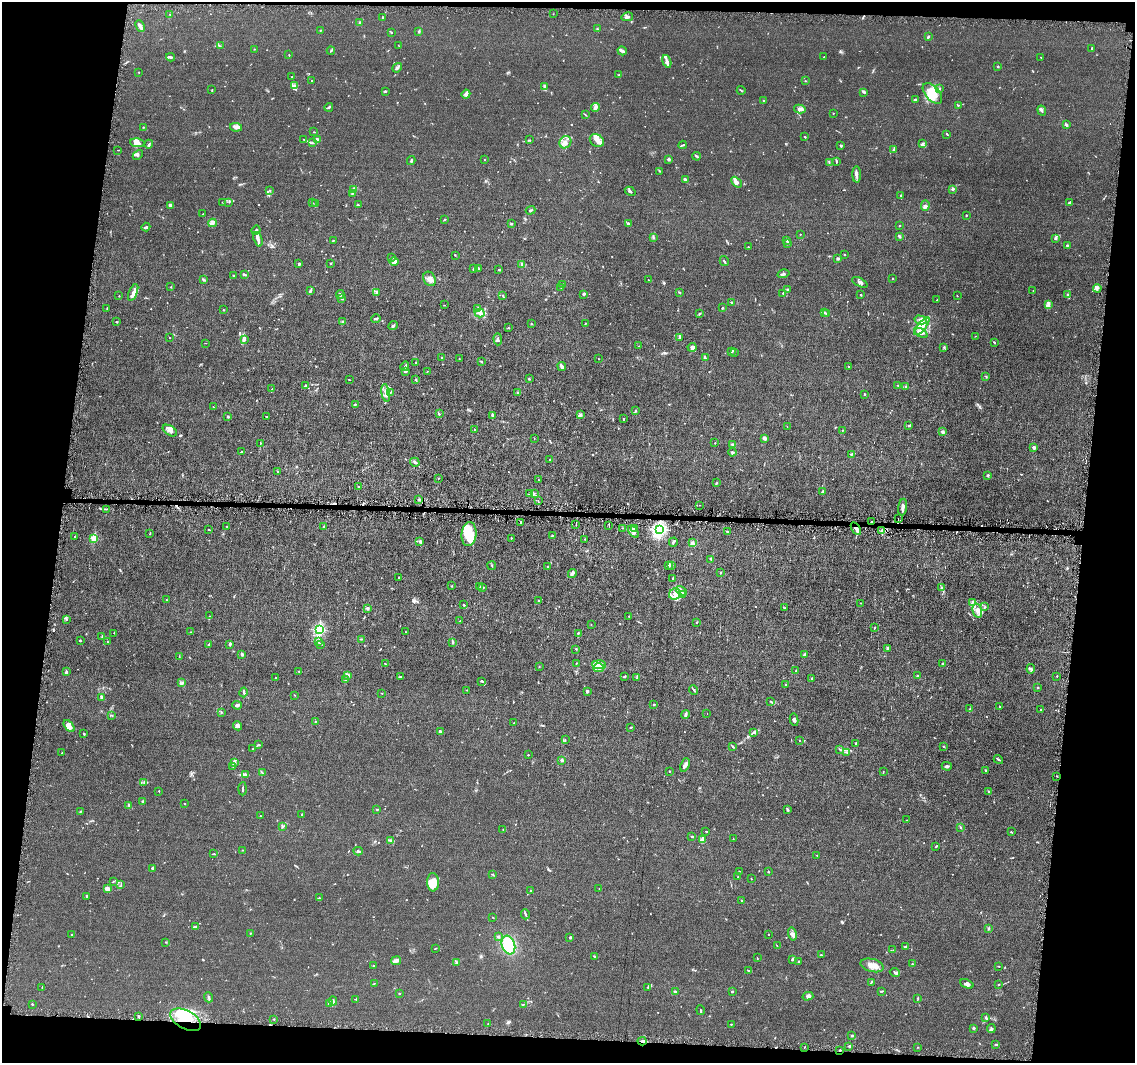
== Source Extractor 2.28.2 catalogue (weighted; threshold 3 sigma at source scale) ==
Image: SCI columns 1-4530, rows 106-4348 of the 4530 x 4563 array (HDU 1 of 3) = the unmasked area's bounding box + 8 px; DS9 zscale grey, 4 x 4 block average (1 PNG px = mean of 4 x 4 image px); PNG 1137 x 1065 px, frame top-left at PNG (2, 2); each listed source drawn as its Kron ellipse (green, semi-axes under 4 px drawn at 4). Shown black and unused: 13% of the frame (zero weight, under 4 of 8 exposures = <1% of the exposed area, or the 3 px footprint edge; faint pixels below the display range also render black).
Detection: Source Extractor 2.28.2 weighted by HDU 2 'WHT'. Background 0.0156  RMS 0.0023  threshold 0.00958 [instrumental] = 3 sigma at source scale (4.09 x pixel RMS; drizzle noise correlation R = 1.36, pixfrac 0.8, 0.05/0.05 arcsec/px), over >= 5 px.
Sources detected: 852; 1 too faint to see at this stretch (4 x 4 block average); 2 inside a brighter object's white glare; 9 cosmic-ray / hot-pixel residue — neither listed nor drawn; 31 coinciding with a brighter row at this scale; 61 inside a brighter listed object's ellipse — not listed separately; of the other 748, all 500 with FLUX_AUTO >= 0.488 (the completeness limit of this list) listed and drawn (248 fainter detections not listed), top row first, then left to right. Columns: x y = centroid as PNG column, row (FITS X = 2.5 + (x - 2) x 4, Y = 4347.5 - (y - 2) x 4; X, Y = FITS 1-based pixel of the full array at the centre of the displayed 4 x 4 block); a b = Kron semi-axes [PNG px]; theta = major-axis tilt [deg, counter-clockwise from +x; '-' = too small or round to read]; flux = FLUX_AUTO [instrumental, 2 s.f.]
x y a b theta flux
170 14 2 2 - 0.53
553 14 2 2 - 0.69
627 17 6 2 14 2.5
382 18 3 2 - 0.82
359 22 2 2 - 1.3
140 26 6 4 -65 3.8
597 29 3 2 - 1.2
320 30 2 2 - 0.91
419 31 3 2 - 2.4
391 32 3 2 - 0.74
928 37 3 2 - 2.3
220 46 2 2 - 0.61
399 46 2 2 - 0.51
1092 48 2 2 - 1.3
254 49 2 2 - 0.67
331 51 4 2 - 1.2
622 51 4 2 - 7.8
289 55 2 2 - 0.73
170 57 4 2 - 1.8
824 57 2 2 - 1.1
1041 57 2 2 - 0.58
667 61 6 2 -71 3.6
998 66 2 2 - 5.4
397 68 5 3 - 2.3
138 72 2 2 - 0.75
619 75 2 2 - 0.52
291 77 2 2 - 0.52
311 81 2 2 - 0.64
805 81 2 2 - 0.59
294 86 4 4 - 4.2
545 87 3 2 - 1.7
939 89 2 2 - 0.64
212 90 2 2 - 0.74
741 90 4 2 - 1.2
386 92 2 2 - 0.51
864 92 3 2 - 2.1
932 93 12 7 -48 20
466 94 4 4 - 3.7
915 100 4 2 - 1.8
764 101 3 2 - 1.3
958 105 2 2 - 0.69
329 107 5 2 - 1.5
595 108 4 4 - 4.5
800 109 6 3 -11 4.2
1042 111 5 2 - 2.2
833 113 2 2 - 1.3
585 115 3 2 - 0.74
1066 125 3 2 - 3.1
143 127 2 2 - 0.69
236 127 6 3 -10 6.7
314 132 3 2 - 0.6
947 134 3 2 - 1.2
805 137 2 2 - 0.95
317 139 2 2 - 22
304 140 2 2 - 0.52
529 140 2 2 - 0.83
597 140 7 6 - 7.1
565 142 6 5 - 6.4
138 143 7 4 -8 5
313 143 2 2 - 0.64
149 144 4 2 - 1.9
922 144 3 2 - 2
683 145 4 2 - 1.4
841 146 2 2 - 2.2
118 150 4 2 - 0.49
894 150 2 2 - 0.54
138 155 6 2 46 1.5
697 156 4 2 - 1.4
669 159 2 2 - 2.7
485 160 2 2 - 0.53
411 161 4 2 - 1.5
836 161 4 2 - 1.6
829 163 2 2 - 0.56
659 171 2 2 - 0.82
857 174 8 2 -89 3.6
685 179 4 3 - 2.4
736 182 6 3 -47 4.6
354 189 3 2 - 1.7
953 189 4 3 - 1.9
270 190 2 2 - 0.65
630 191 6 2 -31 2.2
352 193 2 2 - 0.96
901 195 2 2 - 1.1
222 202 2 2 - 0.65
229 202 3 2 - 1.1
312 202 2 2 - 0.87
1069 203 3 2 - 4.4
315 204 3 2 - 0.88
170 205 3 2 - 4.3
358 205 2 2 - 1.2
925 205 5 3 - 3.1
530 210 5 2 - 2
203 214 2 2 - 0.84
966 215 2 2 - 0.95
445 219 2 2 - 0.68
212 223 4 3 - 2.8
511 223 2 2 - 0.64
628 224 3 2 - 2.5
899 226 2 2 - 0.72
146 227 4 2 - 2.7
256 230 4 2 - 2.1
800 234 2 2 - 0.96
899 236 3 2 - 1.6
653 238 3 2 - 1.1
258 239 7 3 -70 4.4
1055 239 3 2 - 1.4
333 240 2 2 - 0.95
787 240 2 2 - 0.97
787 243 3 2 - 1
1067 245 2 2 - 1.4
748 247 2 2 - 0.65
845 254 2 2 - 0.49
455 255 2 2 - 0.67
392 258 3 2 - 0.83
838 258 3 2 - 3.5
724 261 5 2 - 1.5
394 262 4 2 - 2.6
331 263 2 2 - 0.7
299 264 2 2 - 3.3
522 264 4 2 - 3
473 268 2 2 - 0.68
479 269 4 2 - 1.4
499 270 3 2 - 0.96
244 274 4 2 - 2
783 274 6 2 16 1.9
233 275 3 2 - 0.88
430 279 7 5 -63 6.6
893 279 2 2 - 0.95
204 280 3 2 - 0.79
649 280 3 2 - 0.7
860 282 8 3 -26 3.5
563 285 3 2 - 0.78
171 287 2 2 - 1.7
561 287 3 2 - 1
1097 288 4 3 - 2.5
310 290 3 3 - 1.7
788 290 3 2 - 1.5
1033 290 2 2 - 0.68
133 292 9 4 68 7.5
377 292 2 2 - 0.92
680 292 2 2 - 0.73
783 293 3 2 - 1.6
340 294 4 3 - 2.4
584 294 4 3 - 1.4
502 295 2 2 - 0.7
861 295 2 2 - 1.7
1068 295 3 3 - 1.9
119 296 2 2 - 0.56
957 296 2 2 - 0.66
342 299 2 2 - 1.2
937 300 2 2 - 0.59
731 302 2 2 - 4.7
1048 304 4 2 - 2.4
444 305 2 2 - 0.5
107 308 2 2 - 0.79
477 308 2 2 - 0.89
722 308 2 2 - 1.8
223 310 2 2 - 0.76
825 312 3 2 - 1.3
480 313 5 3 - 3.6
826 313 2 2 - 1.9
699 314 2 2 - 1.7
376 318 5 2 - 1.7
921 320 6 3 -13 4.4
117 322 2 2 - 0.96
343 322 4 3 - 1.9
531 324 3 2 - 0.65
585 324 3 2 - 0.84
393 326 5 2 - 2.2
922 326 11 4 52 13
508 327 2 2 - 0.7
921 333 7 3 -28 4.4
975 336 2 2 - 0.51
169 338 2 2 - 0.49
679 338 4 2 - 1.6
245 339 3 2 - 1.2
498 339 6 2 -88 1.9
994 342 3 2 - 1.1
205 343 3 2 - 0.51
639 346 2 2 - 0.5
692 347 4 3 - 4.9
944 347 2 2 - 0.74
732 352 3 2 - 1.1
735 352 2 2 - 0.54
442 358 2 2 - 0.69
459 358 2 2 - 0.59
705 358 3 2 - 0.87
598 359 2 2 - 0.5
481 361 3 2 - 0.93
416 363 2 2 - 0.87
405 366 5 2 - 1.7
562 366 4 2 - 5.5
849 367 2 2 - 0.85
405 371 3 2 - 2.2
427 372 2 2 - 0.55
986 376 3 2 - 0.59
529 379 2 2 - 0.85
349 380 3 2 - 0.6
416 380 3 2 - 1.2
305 385 4 2 - 0.79
898 385 2 2 - 0.82
905 386 3 2 - 0.77
272 389 2 2 - 0.77
391 392 3 2 - 0.88
518 392 4 2 - 1.4
386 393 9 4 -80 6.1
865 394 3 2 - 0.91
355 404 3 2 - 0.88
213 407 2 2 - 0.68
635 411 2 2 - 1.1
439 414 2 2 - 1.3
493 415 3 2 - 2.9
580 415 4 2 - 1.7
228 416 2 2 - 6.5
266 416 2 2 - 0.97
623 419 2 2 - 0.78
787 426 2 2 - 0.51
908 426 3 2 - 1.2
475 429 2 2 - 0.5
843 430 2 2 - 0.56
170 431 8 4 -33 5.5
942 431 3 2 - 1.3
534 438 2 2 - 0.52
765 438 3 2 - 6
715 443 2 2 - 0.92
260 444 2 2 - 0.61
732 444 2 2 - 1.7
1034 448 4 3 - 2.1
242 451 3 2 - 1.1
732 452 4 2 - 1.9
852 454 3 2 - 1.9
549 459 2 2 - 1.6
415 462 5 2 - 3.1
278 471 2 2 - 0.96
988 475 3 2 - 1.3
438 478 2 2 - 0.63
538 480 2 2 - 0.53
716 483 3 2 - 0.82
359 486 2 2 - 0.7
822 491 2 2 - 1.3
534 493 2 2 - 0.77
530 494 2 2 - 0.84
419 499 2 2 - 1.4
538 501 2 2 - 0.52
699 505 2 2 - 0.5
903 507 8 3 82 4.3
106 509 3 2 - 1.4
898 518 3 2 - 0.91
871 521 2 2 - 3.2
521 522 2 2 - 1.9
576 524 4 2 - 1.5
227 526 2 2 - 0.7
609 526 2 2 - 0.83
324 527 2 2 - 6.4
623 528 2 2 - 0.6
634 528 4 3 - 6.9
659 529 2 2 - 430
856 529 7 2 -58 7.1
209 530 2 2 - 0.9
881 530 2 2 - 0.77
633 532 7 4 -54 4.2
727 532 2 2 - 0.59
150 534 2 2 - 0.62
469 534 12 7 85 32
552 536 2 2 - 0.67
74 537 3 2 - 1.3
511 538 2 2 - 0.56
94 539 2 2 - 71
585 539 2 2 - 0.49
420 541 3 2 - 1.1
673 542 4 2 - 2.3
693 543 3 2 - 8.3
711 559 3 2 - 1.3
492 566 4 2 - 0.94
668 566 3 2 - 1.3
672 566 3 2 - 0.95
548 567 2 2 - 1.4
572 573 4 3 - 3.2
720 573 2 2 - 1.4
399 578 2 2 - 0.62
673 578 2 2 - 1.3
451 586 2 2 - 0.52
480 586 2 2 - 0.8
483 588 2 2 - 0.63
942 588 3 2 - 1.6
681 591 6 3 -29 4
675 594 6 5 - 8.4
682 594 3 2 - 1.7
166 600 2 2 - 0.76
538 601 2 2 - 0.98
973 602 3 2 - 1.4
861 603 2 2 - 0.56
464 605 2 2 - 1.3
985 607 2 2 - 0.99
367 608 3 2 - 1.5
784 608 2 2 - 0.56
977 611 7 4 -76 6.7
209 616 2 2 - 0.81
629 616 2 2 - 0.61
66 619 3 2 - 1.3
460 621 2 2 - 0.51
697 622 2 2 - 0.51
591 625 2 2 - 0.53
874 628 2 2 - 0.79
319 630 2 2 - 220
191 632 2 2 - 0.62
405 632 2 2 - 0.66
114 633 2 2 - 0.5
578 633 2 2 - 1.4
102 637 2 2 - 0.63
361 639 3 2 - 0.51
80 641 3 2 - 1.1
107 642 2 2 - 0.78
318 642 3 2 - 1.3
453 642 4 2 - 1.5
208 644 3 2 - 1.2
230 644 3 2 - 3.2
320 644 2 2 - 0.67
888 648 3 2 - 1.5
576 649 2 2 - 0.54
242 654 3 2 - 2.9
805 654 3 2 - 1.7
179 657 3 2 - 0.98
576 663 2 2 - 0.49
385 664 2 2 - 0.97
942 664 2 2 - 0.82
599 665 7 3 -5 5.4
539 667 2 2 - 0.5
599 668 5 3 - 4
1031 669 4 3 - 2.2
299 671 2 2 - 0.67
796 671 2 2 - 1
66 672 3 2 - 3.1
347 675 3 3 - 3.1
624 676 3 2 - 1.4
917 676 2 2 - 0.91
1057 676 2 2 - 1.5
400 677 3 2 - 1.2
276 678 2 2 - 0.57
637 678 2 2 - 0.5
346 679 4 2 - 1.9
812 679 3 2 - 1.9
482 681 3 2 - 1.8
182 683 3 2 - 1.3
786 684 2 2 - 0.62
1038 688 2 2 - 1.5
467 690 2 2 - 0.53
694 690 5 2 - 1.5
587 691 4 2 - 1.4
243 692 5 2 - 2
382 693 2 2 - 0.59
295 695 2 2 - 0.55
102 697 3 2 - 3.7
771 702 3 2 - 1
237 705 5 3 - 2.6
654 705 2 2 - 0.99
999 706 2 2 - 0.82
970 708 2 2 - 0.63
1040 710 2 2 - 0.67
221 712 3 2 - 1.1
685 714 4 2 - 3.6
707 714 2 2 - 0.52
112 715 2 2 - 0.54
794 720 6 3 -80 2.8
315 721 2 2 - 0.78
514 723 2 2 - 1.1
69 726 7 4 -50 5.9
238 726 5 4 - 3.1
631 727 2 2 - 1.1
440 732 3 2 - 2.3
754 732 4 3 - 2.4
84 734 2 2 - 1.3
565 740 2 2 - 0.55
799 741 2 2 - 1.2
856 743 2 2 - 1.1
259 745 3 2 - 1.1
733 747 3 2 - 0.99
944 747 2 2 - 0.73
253 749 2 2 - 0.79
839 749 3 2 - 0.86
62 753 2 2 - 0.51
847 753 3 2 - 0.65
528 755 2 2 - 0.76
998 759 5 2 - 1.6
562 760 2 2 - 13
234 763 3 3 - 3.1
685 765 7 2 70 2.9
233 766 2 2 - 0.71
947 766 5 2 - 2.4
669 771 2 2 - 0.73
986 771 3 2 - 1.5
883 772 3 2 - 0.87
262 773 3 2 - 1.5
245 775 4 2 - 2.1
1056 776 2 2 - 0.77
144 782 3 2 - 1
243 789 6 2 87 1.4
159 791 2 2 - 0.98
989 791 2 2 - 1.3
143 801 2 2 - 2.5
185 803 2 2 - 0.64
129 805 3 2 - 1.4
377 809 2 2 - 1.6
787 810 3 2 - 3.2
80 811 3 2 - 0.62
302 815 3 2 - 0.78
260 816 2 2 - 0.65
907 820 2 2 - 0.6
283 826 3 2 - 0.93
960 827 3 2 - 0.9
503 830 2 2 - 0.72
706 832 2 2 - 0.63
1011 832 2 2 - 0.91
692 837 2 2 - 0.81
702 839 4 2 - 2.3
733 839 3 2 - 0.62
390 840 3 2 - 1.8
936 846 3 2 - 0.86
242 850 2 2 - 0.61
358 851 4 2 - 2.5
214 854 3 2 - 0.95
817 855 2 2 - 0.62
152 869 4 2 - 1.2
739 871 2 2 - 1.1
768 871 3 2 - 0.75
493 875 2 2 - 0.56
737 877 2 2 - 0.56
751 879 2 2 - 0.79
113 881 2 2 - 0.71
433 882 9 6 -87 19
121 885 3 2 - 1.1
599 888 2 2 - 0.52
107 889 3 3 - 8.1
531 891 2 2 - 0.97
87 896 3 2 - 1.8
319 898 3 2 - 0.9
741 900 3 2 - 0.68
525 914 5 2 - 1.9
493 918 2 2 - 0.67
195 927 3 2 - 1.5
988 928 2 2 - 0.58
250 933 2 2 - 0.61
768 934 2 2 - 0.97
792 934 7 3 -76 3.5
71 935 2 2 - 0.96
498 937 2 2 - 1.2
570 938 3 2 - 0.97
166 942 2 2 - 0.65
508 945 9 6 -71 41
777 946 3 2 - 0.64
906 946 4 2 - 1.3
435 948 3 2 - 0.8
893 950 2 2 - 0.49
821 955 2 2 - 0.91
594 956 2 2 - 1.1
757 958 3 2 - 0.71
792 959 4 2 - 1.5
396 961 5 3 - 3.9
799 961 3 2 - 1.3
456 962 2 2 - 1
912 964 2 2 - 0.84
872 965 12 6 -13 12
374 966 2 2 - 0.64
999 966 2 2 - 0.56
748 970 2 2 - 0.89
895 972 5 3 - 2.1
871 982 4 2 - 0.96
374 983 3 2 - 0.72
967 984 7 4 -22 3.9
998 985 2 2 - 0.53
42 987 3 2 - 0.55
648 987 2 2 - 0.98
732 991 3 2 - 1.1
882 991 3 2 - 0.91
675 992 3 2 - 1.4
399 994 3 2 - 0.77
808 996 5 4 - 3
208 997 5 2 - 2
918 998 2 2 - 0.98
356 999 2 2 - 0.54
333 1001 4 2 - 2.1
329 1003 4 3 - 2.5
32 1004 2 2 - 0.94
524 1004 3 2 - 0.89
700 1010 5 2 - 1.5
139 1016 4 2 - 1
986 1018 3 2 - 1.9
274 1019 2 2 - 1.1
186 1020 17 9 -27 46
488 1023 2 2 - 0.61
731 1024 2 2 - 0.98
973 1028 2 2 - 10
991 1029 4 2 - 2.4
852 1036 2 2 - 3.8
642 1041 4 2 - 2.4
995 1044 3 2 - 1.7
849 1046 3 2 - 0.9
805 1047 2 2 - 1.8
917 1047 2 2 - 0.55
840 1050 2 2 - 1.4
Overlapping masked pixels (flux is a lower limit): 5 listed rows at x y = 871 521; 856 529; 186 1020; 642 1041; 840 1050
Diffuse or blended objects may show on this block-average render without a row.